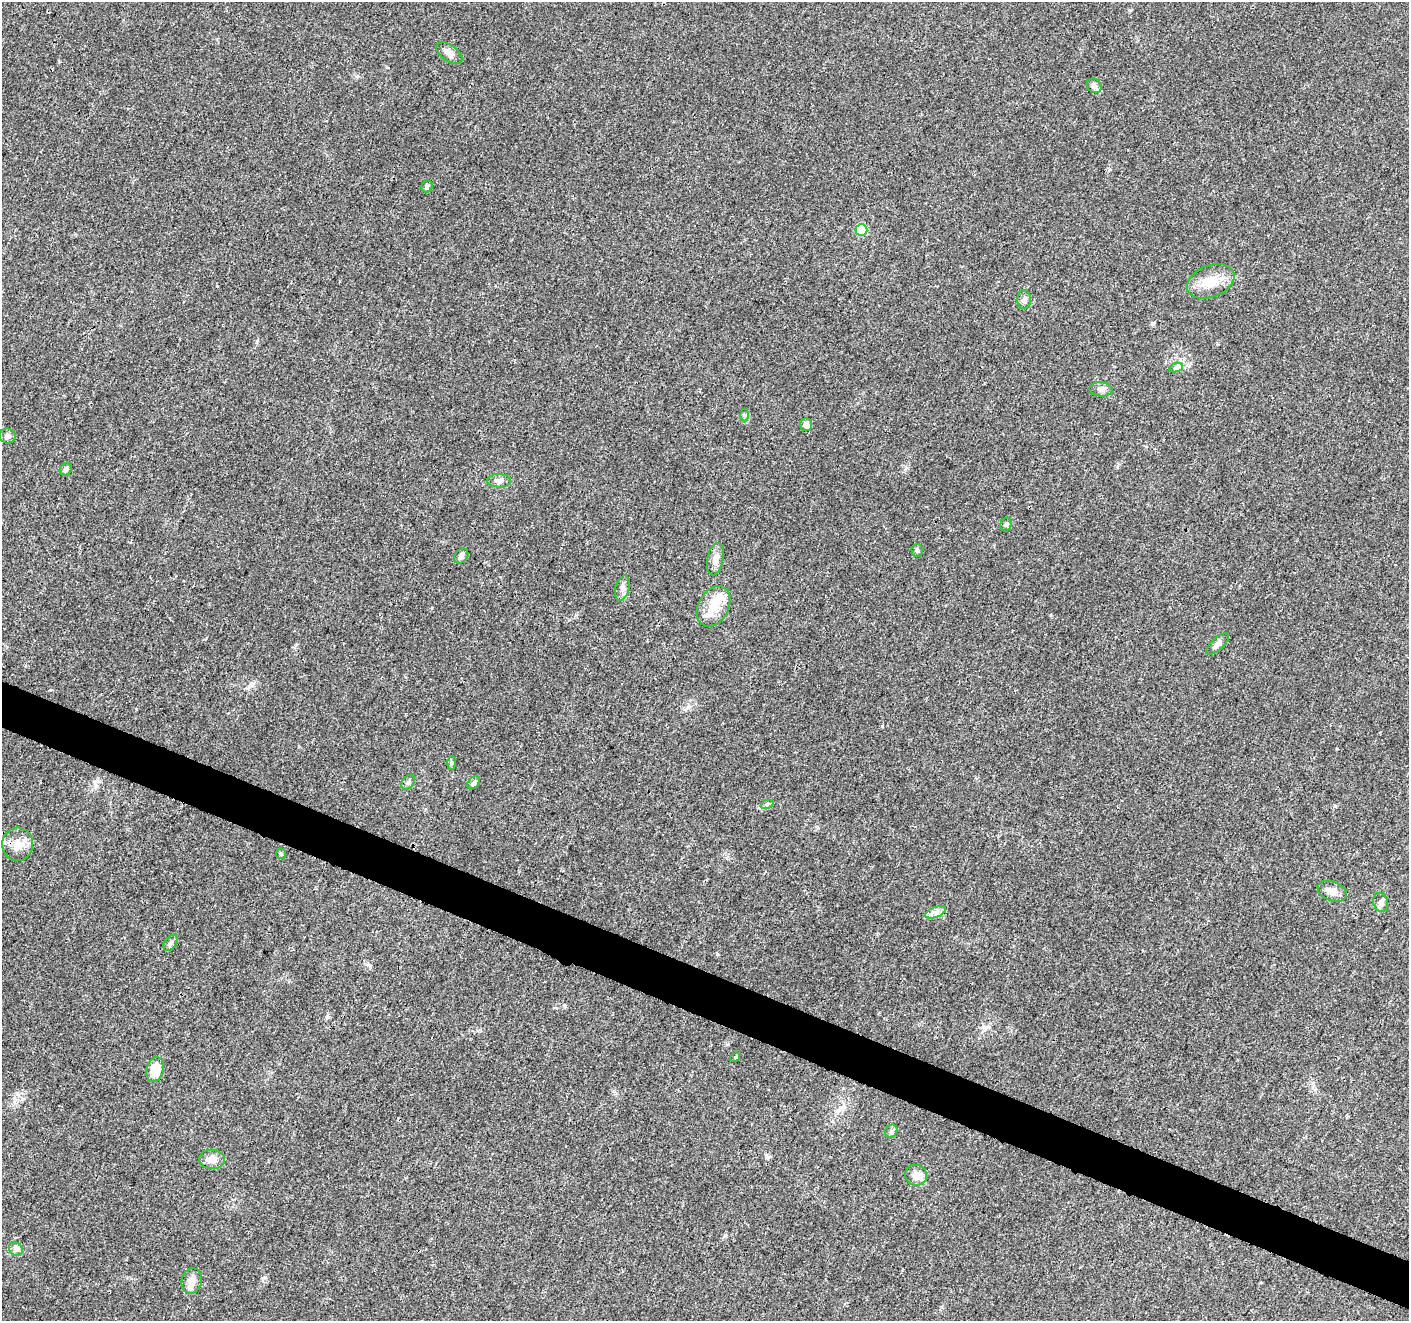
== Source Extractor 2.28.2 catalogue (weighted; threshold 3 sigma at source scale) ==
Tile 6 of 4 x 4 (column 2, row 2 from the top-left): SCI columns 1413-2819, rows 2849-4167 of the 5644 x 5762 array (HDU 1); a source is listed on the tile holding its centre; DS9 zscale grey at full resolution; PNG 1411 x 1323 px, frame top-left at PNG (2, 2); each listed source drawn as its Kron ellipse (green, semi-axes under 4 px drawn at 4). Shown black and unused: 4% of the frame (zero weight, under 3 of 4 exposures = <1% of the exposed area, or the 3 px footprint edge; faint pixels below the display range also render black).
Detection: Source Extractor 2.28.2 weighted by HDU 2 'WHT'; one run over the whole footprint, this tile lists its part. Background 0.0255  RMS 0.0032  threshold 0.0142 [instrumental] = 3 sigma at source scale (4.5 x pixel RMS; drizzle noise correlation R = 1.50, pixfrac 1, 0.0396/0.0396 arcsec/px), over >= 5 px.
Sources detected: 38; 1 inside a brighter object's white glare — neither listed nor drawn; the other 37 listed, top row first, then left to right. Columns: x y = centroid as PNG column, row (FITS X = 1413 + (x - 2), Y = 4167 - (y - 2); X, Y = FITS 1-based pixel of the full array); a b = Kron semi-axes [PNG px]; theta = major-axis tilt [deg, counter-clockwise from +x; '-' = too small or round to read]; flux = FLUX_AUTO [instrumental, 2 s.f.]
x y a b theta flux
449 53 15 8 -36 2.2
1094 86 8 6 -45 1.2
427 186 6 5 - 0.74
861 230 6 6 - 18
1211 281 25 15 21 6.9
1024 299 9 7 87 1.2
1176 368 7 4 19 0.72
1101 389 11 7 -4 1.3
744 415 6 4 90 0.48
806 424 6 6 - 1.3
7 436 8 7 - 1.1
66 469 6 5 - 0.67
499 481 12 6 -2 1.3
1006 524 7 5 75 0.63
917 550 6 5 - 0.6
461 556 8 6 50 1.1
715 559 16 8 80 2.4
622 588 13 7 74 1.4
713 606 21 15 61 6.4
1218 644 14 6 41 1.6
451 763 7 4 89 0.52
408 782 8 5 50 0.85
474 783 7 5 46 0.93
767 804 7 4 18 0.56
18 844 16 15 - 4.4
281 854 5 5 - 0.67
1332 891 15 9 -20 2.9
1381 902 9 7 -72 1.3
935 912 11 5 20 1.5
171 943 9 5 53 0.92
735 1057 5 4 - 0.39
155 1070 12 8 75 5.8
891 1131 7 5 48 0.79
212 1159 13 9 -4 2.7
916 1175 11 10 - 2.7
16 1249 7 6 - 0.9
192 1281 13 10 76 2.7
Unlisted compact peaks at least as high as the median listed source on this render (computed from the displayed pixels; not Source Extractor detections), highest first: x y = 882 726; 717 954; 1335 806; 565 1006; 1152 324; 17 1094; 370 966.